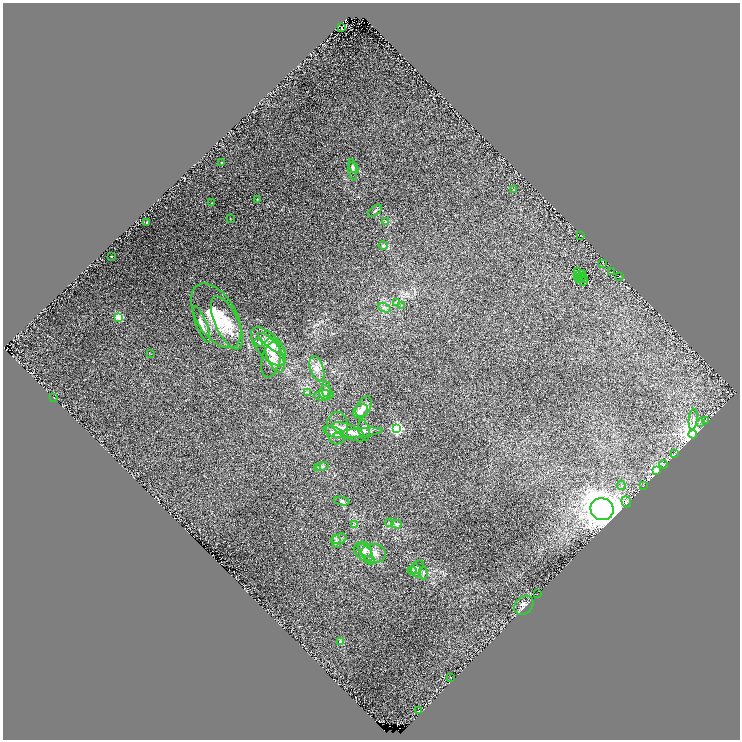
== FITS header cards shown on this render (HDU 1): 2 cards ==
NAXIS1  =                 1475
NAXIS2  =                 1475

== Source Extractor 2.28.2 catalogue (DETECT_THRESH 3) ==
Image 1475 x 1475 px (HDU 1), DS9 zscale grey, zoomed out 1/2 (1 PNG px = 2 x 2 image px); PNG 742 x 742 px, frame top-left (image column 2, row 1474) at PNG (3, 3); each listed source drawn as its Kron ellipse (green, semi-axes under 4 px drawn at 4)
Background 0.0264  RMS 0.011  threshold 0.033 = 3 sigma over >= 5 px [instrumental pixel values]
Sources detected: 124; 38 cannot appear on this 1/2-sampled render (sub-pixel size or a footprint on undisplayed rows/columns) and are neither listed nor drawn; the other 86 listed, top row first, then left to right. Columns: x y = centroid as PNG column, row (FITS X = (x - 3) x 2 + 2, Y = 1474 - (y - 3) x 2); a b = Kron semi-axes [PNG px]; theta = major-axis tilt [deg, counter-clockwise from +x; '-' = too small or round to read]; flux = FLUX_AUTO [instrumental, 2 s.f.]
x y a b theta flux
341 28 2 1 - 0.77
221 162 2 1 - 1.5
354 168 6 4 -59 3.7
353 170 11 4 -82 5.1
513 190 2 2 - 1.6
257 199 2 2 - 2.1
212 203 2 1 - 0.96
375 211 8 2 37 2.7
230 218 2 2 - 0.7
147 222 2 2 - 2.7
385 222 3 2 - 1.6
581 235 2 1 - 0.59
383 246 5 3 - 2.5
111 256 2 2 - 2.1
602 263 2 1 - 0.48
578 271 3 2 - 0.61
612 272 2 1 - 0.57
583 273 2 1 - 0.83
578 275 2 1 - 0.21
583 276 2 1 - 0.32
619 276 2 2 - 0.99
578 277 2 1 - 1.3
580 277 2 1 - 0.68
581 278 2 1 - 1.3
579 279 2 1 - 1.6
584 280 3 1 - 0.84
584 282 2 1 - 0.43
397 302 4 2 - 1.8
401 305 4 1 - 0.81
385 308 6 3 -23 4.3
216 316 36 20 -59 110
118 317 3 3 - 47
227 323 28 11 -65 57
201 324 19 5 -68 16
259 342 5 3 - 2
272 344 17 5 -36 16
269 346 23 11 -49 44
151 354 2 2 - 1.3
274 355 18 8 -69 26
271 360 18 9 77 20
317 369 13 6 -73 15
326 389 8 4 -87 4.9
307 392 3 2 - 1.2
325 392 7 5 -90 6
324 395 10 5 5 6.7
54 397 2 1 - 0.85
364 407 11 6 60 20
361 411 8 6 42 14
693 419 10 4 85 7.2
705 420 3 2 - 1.4
700 422 3 2 - 1.4
337 428 16 11 88 24
397 428 4 4 - 430
364 430 11 5 -77 7.8
333 432 10 5 -17 8.3
349 432 18 6 -24 17
358 433 25 4 6 16
693 434 4 4 - 2100
674 454 3 2 - 2.2
664 464 4 3 - 3.3
322 466 6 3 12 3.6
318 467 3 3 - 2.2
657 471 3 3 - 770
621 485 5 3 - 2.6
643 486 3 2 - 1.2
342 501 7 4 -12 4.2
626 502 6 4 -69 5.6
602 509 12 11 - 2700
389 523 4 3 - 2.4
396 524 5 4 - 3.9
354 525 4 2 - 1.5
339 539 7 5 20 5.6
336 541 7 4 -80 4.6
365 549 8 6 -49 8.3
363 552 11 7 -40 13
373 553 12 9 -8 17
370 560 5 3 - 1.9
417 567 7 5 47 5.4
412 570 4 4 - 2.6
416 571 7 5 -70 6.2
423 573 6 3 -85 2.7
537 594 2 1 - 2.1
524 605 11 8 44 10
341 642 2 2 - 24
451 677 2 1 - 0.6
419 711 3 2 - 0.71
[38 sub-pixel or undisplayed-footprint detections neither listed nor drawn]